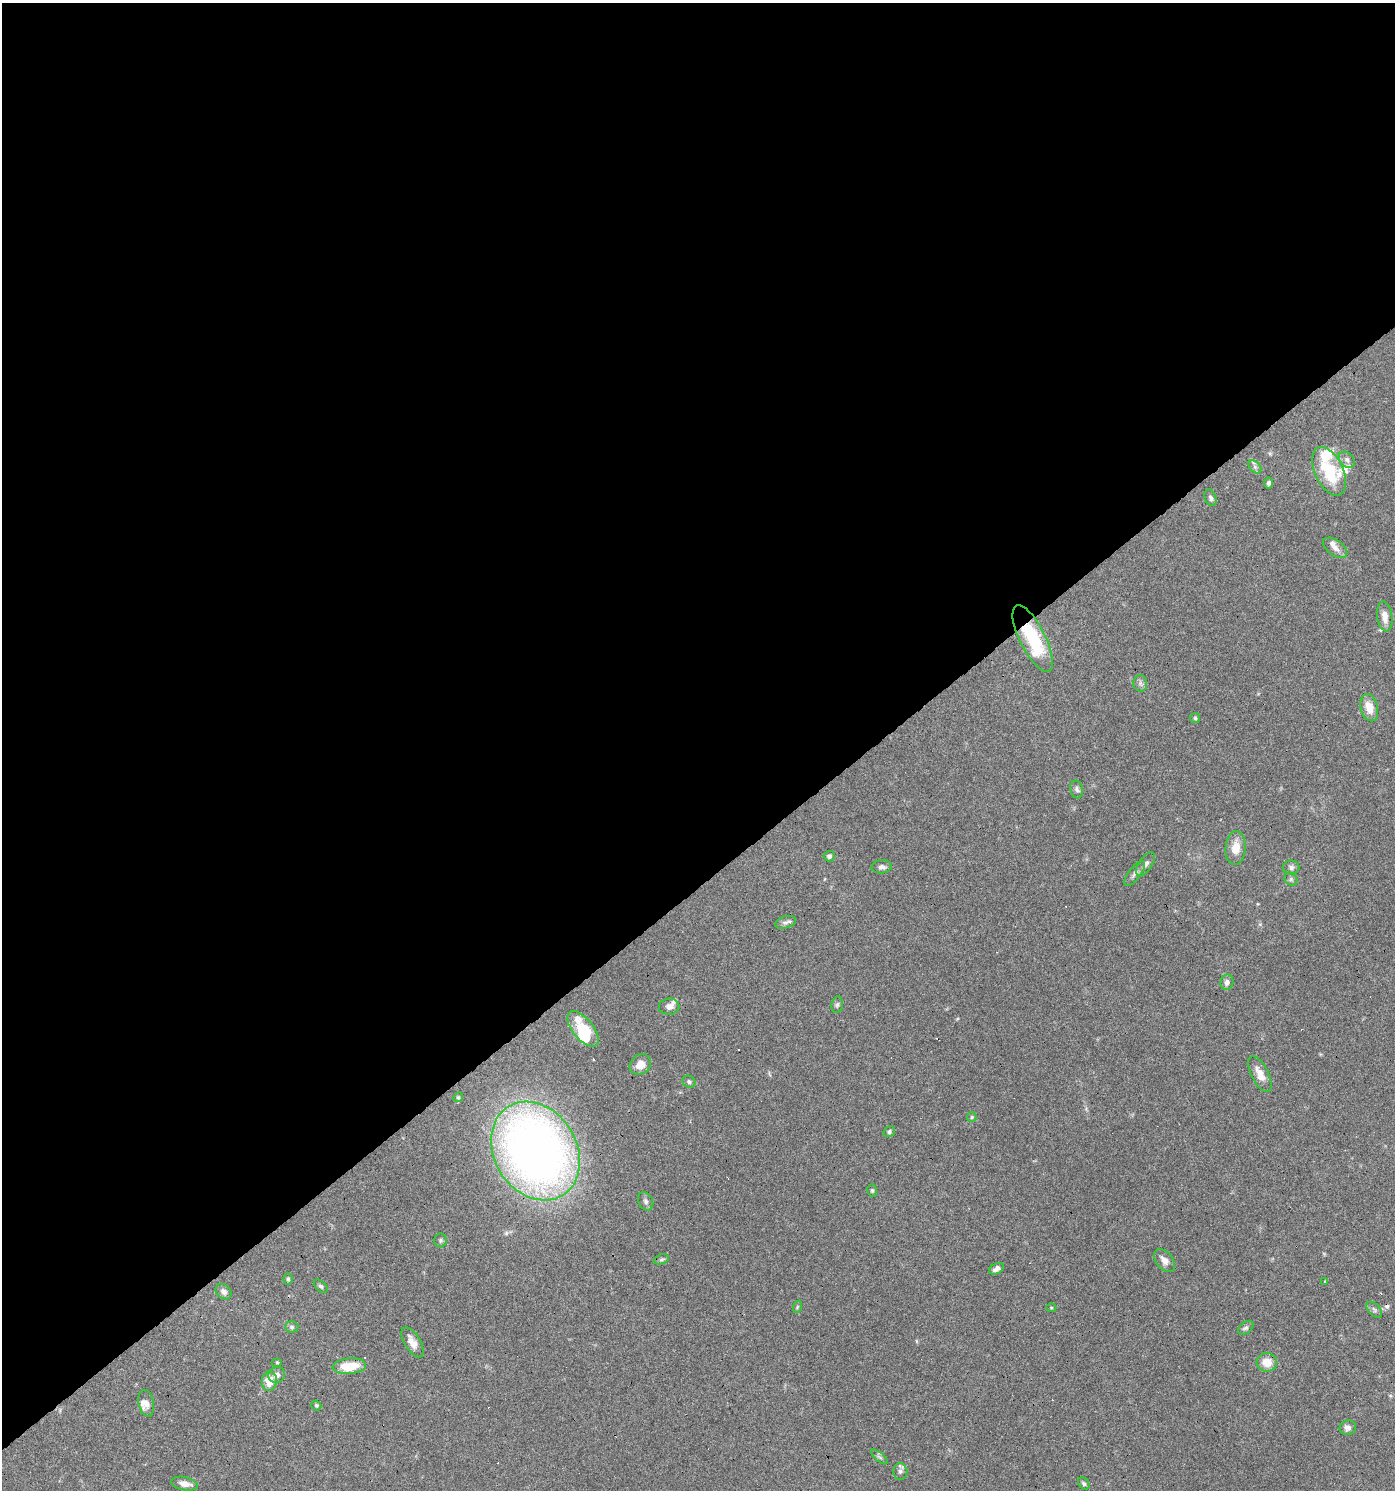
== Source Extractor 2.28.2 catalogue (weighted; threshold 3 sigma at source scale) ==
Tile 2 of 4 x 4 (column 2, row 1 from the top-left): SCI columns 1583-2975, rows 4465-5952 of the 5891 x 5955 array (HDU 1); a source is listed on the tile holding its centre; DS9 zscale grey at full resolution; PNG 1397 x 1492 px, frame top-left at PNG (2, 3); each listed source drawn as its Kron ellipse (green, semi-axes under 4 px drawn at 4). Shown black and unused: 60% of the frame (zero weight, under 3 of 6 exposures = <1% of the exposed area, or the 3 px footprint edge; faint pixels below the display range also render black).
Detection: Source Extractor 2.28.2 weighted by HDU 2 'WHT'; one run over the whole footprint, this tile lists its part. Background 0.0616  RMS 0.0035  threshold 0.0143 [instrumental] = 3 sigma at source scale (4.09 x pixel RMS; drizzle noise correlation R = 1.36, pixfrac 0.8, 0.0396/0.0396 arcsec/px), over >= 5 px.
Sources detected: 77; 1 inside a brighter object's white glare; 12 cosmic-ray / hot-pixel residue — neither listed nor drawn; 5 inside a brighter listed object's ellipse — not listed separately; the other 59 listed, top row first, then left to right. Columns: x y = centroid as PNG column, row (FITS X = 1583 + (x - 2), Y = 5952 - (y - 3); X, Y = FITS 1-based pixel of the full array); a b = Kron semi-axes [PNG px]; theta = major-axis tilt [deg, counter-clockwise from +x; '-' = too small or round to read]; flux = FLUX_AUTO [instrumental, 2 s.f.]
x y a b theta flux
1347 460 9 6 -46 1.1
1255 467 8 5 -46 0.85
1329 471 26 14 -65 15
1269 483 5 4 - 0.81
1210 498 8 5 -70 0.87
1335 548 14 7 -35 2.1
1385 616 15 7 -83 2.6
1033 639 37 13 -64 21
1140 683 8 7 - 1
1369 708 14 8 -75 4.4
1195 718 5 5 - 0.48
1077 789 9 6 -76 0.91
1236 848 17 10 85 4.5
829 856 5 5 - 0.85
1146 864 13 6 55 1.4
882 867 10 6 4 1.2
1291 867 8 7 - 1.1
1135 873 15 6 53 1.4
1291 879 7 6 - 0.73
785 922 11 6 16 1.1
1227 982 7 6 - 1.4
837 1005 8 5 79 0.69
669 1007 10 8 6 1.5
583 1029 21 10 -51 12
640 1064 11 9 39 3.7
1260 1074 19 8 -63 3.9
689 1082 7 5 -30 0.79
458 1097 5 4 - 0.43
972 1117 5 4 - 0.4
889 1132 6 5 - 0.63
536 1151 52 41 -59 280
872 1190 6 5 - 0.52
646 1201 9 7 -60 1.1
440 1240 7 6 - 0.68
661 1259 8 5 19 0.64
1165 1260 13 8 -51 2
996 1269 8 5 28 1.3
288 1279 6 5 - 0.53
1325 1281 3 2 - 0.29
321 1286 8 5 -43 0.65
224 1292 9 7 -43 1.5
797 1307 6 4 72 0.42
1051 1308 5 3 - 0.28
1374 1310 9 5 -46 0.87
292 1327 6 5 - 0.67
1246 1328 9 5 40 0.82
413 1342 17 8 -59 3
277 1362 5 3 - 0.38
1267 1362 10 9 - 4.4
349 1366 17 8 4 7.8
277 1375 8 7 - 1.5
269 1381 10 7 86 4.3
146 1403 13 7 -78 1.9
316 1405 5 4 - 0.48
1348 1428 8 7 - 1.4
879 1457 10 3 -39 0.57
900 1471 8 7 - 1.1
185 1484 13 6 -11 2.7
1084 1484 7 5 -51 0.71
Overlapping masked pixels (flux is a lower limit): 2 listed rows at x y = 1033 639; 536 1151